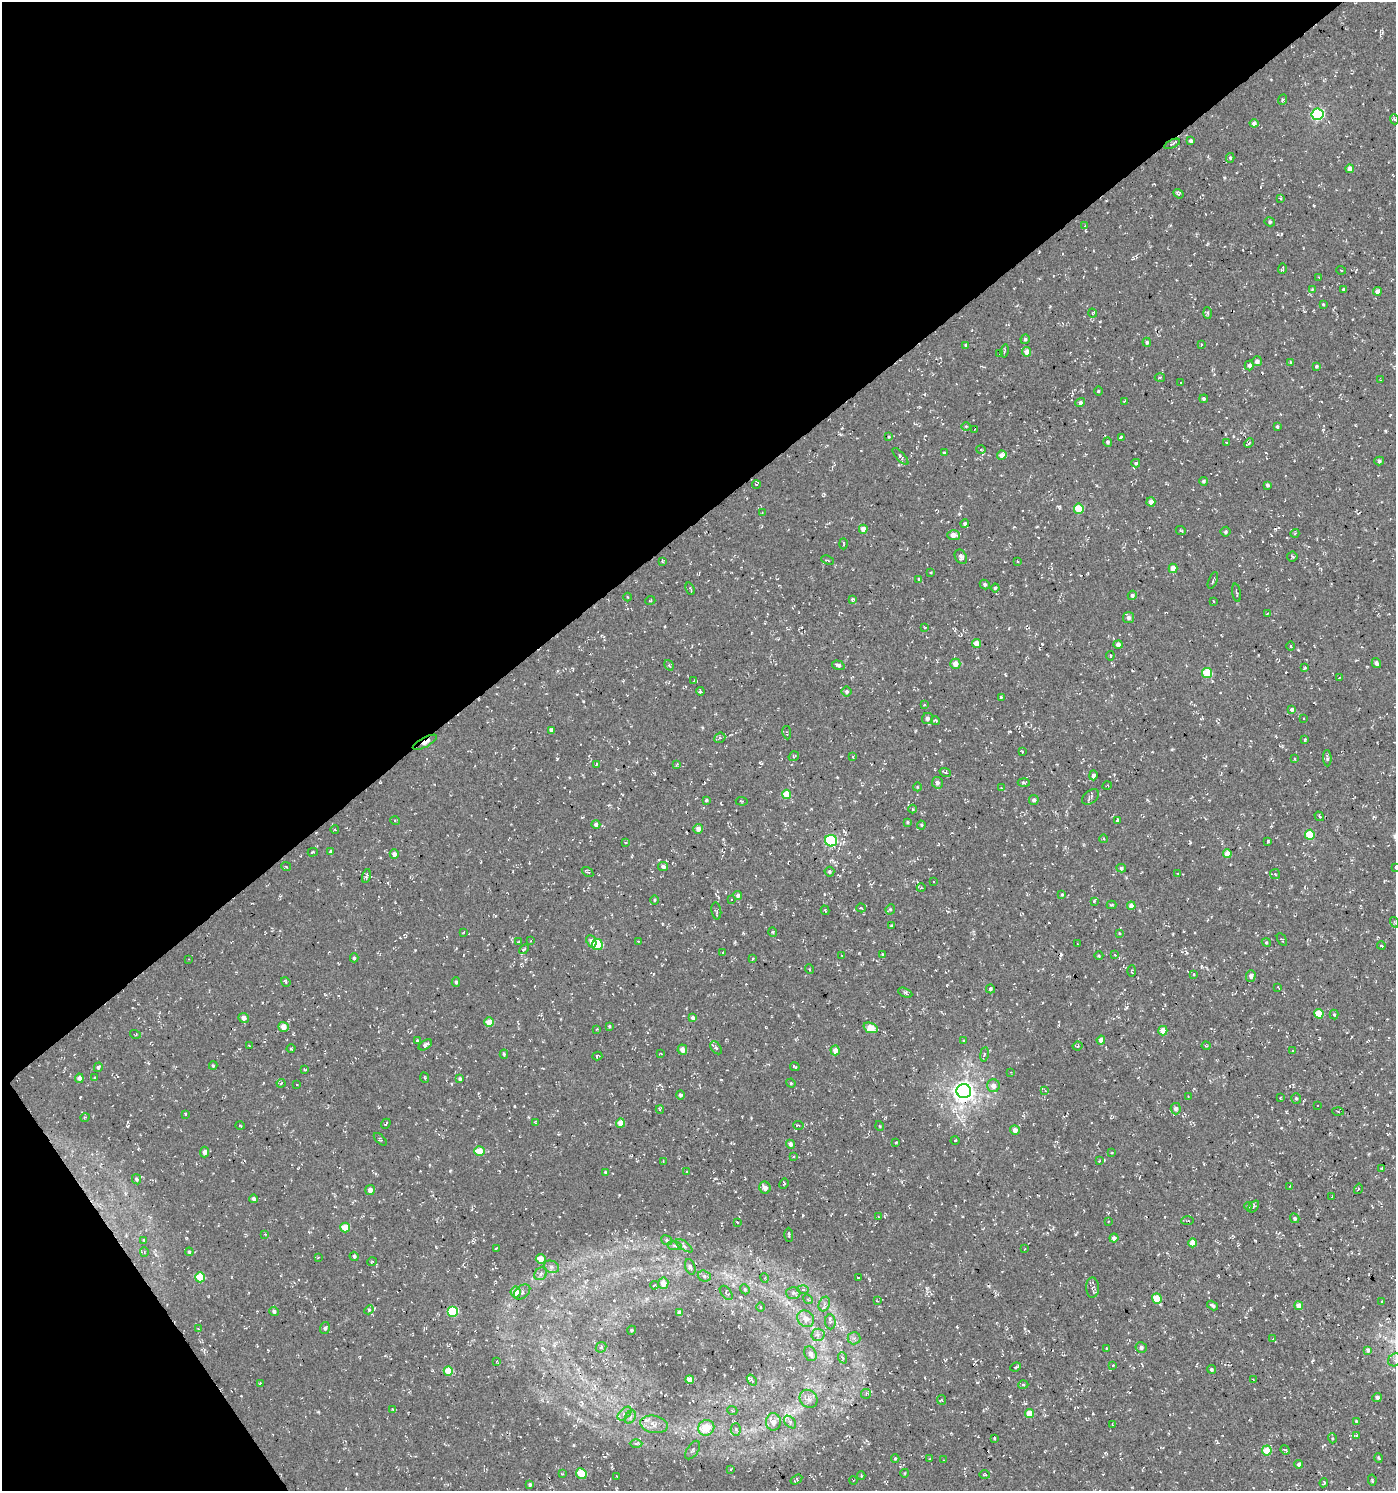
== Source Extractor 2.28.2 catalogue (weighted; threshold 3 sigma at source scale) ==
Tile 5 of 4 x 4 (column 1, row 2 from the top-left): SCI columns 192-1585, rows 2980-4468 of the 5894 x 5958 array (HDU 1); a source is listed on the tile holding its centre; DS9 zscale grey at full resolution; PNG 1398 x 1493 px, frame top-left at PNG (2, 2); each listed source drawn as its Kron ellipse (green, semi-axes under 4 px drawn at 4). Shown black and unused: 38% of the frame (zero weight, under 3 of 4 exposures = <1% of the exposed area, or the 3 px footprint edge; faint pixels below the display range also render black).
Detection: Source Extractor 2.28.2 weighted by HDU 2 'WHT'; one run over the whole footprint, this tile lists its part. Background -0.0373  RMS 0.0053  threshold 0.0238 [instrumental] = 3 sigma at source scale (4.5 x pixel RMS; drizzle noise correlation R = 1.50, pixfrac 1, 0.0396/0.0396 arcsec/px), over >= 5 px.
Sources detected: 420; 18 cosmic-ray / hot-pixel residue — neither listed nor drawn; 2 inside a brighter listed object's ellipse — not listed separately; the other 400 listed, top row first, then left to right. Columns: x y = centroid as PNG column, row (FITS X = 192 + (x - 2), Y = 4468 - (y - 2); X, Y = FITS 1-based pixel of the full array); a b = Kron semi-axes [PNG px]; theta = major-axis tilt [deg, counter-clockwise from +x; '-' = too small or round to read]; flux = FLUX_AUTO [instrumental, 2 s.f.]
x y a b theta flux
1282 100 5 3 - 0.62
1318 114 6 5 - 65
1394 119 5 3 - 0.54
1254 123 4 4 - 1.8
1191 141 4 3 - 1.3
1172 144 8 4 24 0.94
1230 158 5 4 - 0.76
1350 169 4 4 - 3.4
1179 194 5 4 - 0.75
1280 198 4 3 - 0.51
1270 222 5 4 - 0.96
1085 226 4 3 - 0.49
1282 268 5 3 - 0.62
1341 270 5 3 - 0.44
1319 277 3 2 - 0.53
1312 289 4 4 - 0.51
1344 290 4 3 - 0.9
1377 291 4 4 - 3.1
1323 304 4 3 - 0.41
1092 313 5 3 - 0.42
1207 313 6 4 -87 0.75
1025 339 5 4 - 0.97
1147 342 4 4 - 0.88
1201 344 3 2 - 0.39
966 345 4 3 - 1
1004 351 7 3 79 0.65
1027 352 5 4 - 4
1000 354 3 3 - 0.38
1257 361 5 5 - 1.9
1290 362 3 2 - 0.42
1249 365 5 4 - 1.7
1316 366 4 4 - 0.76
1160 377 5 3 - 0.59
1381 380 3 2 - 0.54
1181 383 3 3 - 2.1
1098 391 4 3 - 0.48
1204 399 4 4 - 0.86
1124 402 4 3 - 0.59
1080 403 5 4 - 1.3
966 426 5 3 - 0.45
1277 427 4 3 - 0.78
975 429 2 2 - 0.39
889 437 4 3 - 0.5
1121 437 4 3 - 1.4
1108 442 5 4 - 1
1227 443 3 3 - 0.41
1249 443 5 3 - 0.68
981 450 5 3 - 0.53
944 453 4 4 - 0.71
1002 455 5 4 - 3.1
900 456 11 4 -48 1.2
1379 461 5 4 - 0.9
1136 463 4 4 - 0.68
1203 481 4 4 - 0.83
756 484 4 2 - 0.34
1267 485 4 3 - 1.2
1151 502 4 4 - 2.8
1079 509 5 5 - 14
762 513 3 3 - 0.38
965 524 4 4 - 1.2
863 529 4 4 - 3.8
1181 530 5 3 - 0.61
1226 532 5 5 - 0.85
1295 533 4 3 - 0.46
953 535 6 5 - 4.1
844 544 5 2 - 0.51
961 557 8 5 -61 1.5
1292 557 5 5 - 0.78
828 560 7 3 -20 0.64
662 561 4 3 - 0.53
1017 561 3 2 - 0.47
1173 568 5 4 - 4.4
931 572 4 2 - 0.43
919 579 3 3 - 0.94
1213 580 9 2 68 0.61
985 584 5 4 - 1.1
995 588 4 4 - 0.75
690 589 6 2 -66 0.54
1236 593 9 2 -79 0.72
1132 595 5 4 - 1.3
628 597 4 3 - 0.39
852 599 4 3 - 0.78
650 601 5 3 - 0.51
1213 601 3 2 - 0.32
1267 614 3 2 - 0.4
1129 617 5 5 - 1.6
925 628 3 3 - 0.41
977 644 4 4 - 4.9
1118 644 5 4 - 1.7
1290 646 5 3 - 0.42
1110 656 5 2 - 0.41
1376 663 5 4 - 1.5
955 664 5 5 - 3.8
669 665 5 3 - 0.66
838 665 6 4 -17 1.2
1305 668 4 3 - 0.65
1207 673 5 5 - 17
1339 678 3 2 - 0.34
694 681 3 3 - 0.51
700 691 4 3 - 0.67
847 692 5 5 - 1
1001 697 4 3 - 0.68
924 705 3 2 - 0.35
1292 709 4 4 - 1.3
927 718 6 5 - 1.2
1304 718 2 2 - 0.36
935 721 4 3 - 0.93
551 730 4 3 - 1.1
787 733 7 2 -80 0.54
720 738 6 5 - 0.94
1305 739 3 2 - 0.48
425 742 13 4 28 9.7
1022 752 3 3 - 0.5
794 756 5 4 - 0.71
853 757 3 2 - 0.47
1327 758 8 4 -86 1
1294 759 3 3 - 0.56
597 764 4 2 - 0.45
676 765 4 3 - 0.51
945 772 6 3 -19 0.58
1093 775 5 4 - 1.3
1024 782 6 4 -3 0.68
937 783 6 5 - 1.7
1107 786 5 3 - 0.47
917 787 4 3 - 0.36
1001 788 3 3 - 0.37
786 794 4 4 - 8.4
1090 797 9 6 38 1.4
706 800 3 3 - 0.71
1034 800 5 4 - 1.4
742 801 6 2 -4 0.42
913 809 4 3 - 0.49
1319 816 5 3 - 0.58
395 821 5 3 - 0.47
1118 821 3 3 - 1.9
907 822 3 3 - 0.54
596 824 4 4 - 1.5
921 825 4 4 - 0.51
698 829 5 5 - 2.6
335 830 4 3 - 0.43
1310 835 5 5 - 15
1104 839 4 3 - 0.5
831 841 6 5 - 48
625 842 3 2 - 0.62
1268 842 3 3 - 1.1
313 852 5 3 - 0.55
331 852 4 4 - 1.6
394 854 5 4 - 2
1227 854 4 4 - 4.6
286 866 5 3 - 0.51
663 867 5 4 - 1.4
1395 867 3 2 - 0.49
1121 868 5 4 - 1.1
587 872 6 3 -35 0.71
829 872 5 5 - 0.93
1178 874 4 3 - 0.39
1275 874 5 5 - 0.89
366 876 7 3 76 0.89
933 881 2 2 - 0.4
921 888 4 3 - 0.41
738 895 4 4 - 1.5
1062 895 4 3 - 0.5
654 900 4 3 - 0.5
731 900 3 3 - 1
1094 901 4 3 - 1.6
1111 905 5 4 - 0.6
1131 906 4 4 - 3.4
861 908 5 2 - 0.44
890 909 5 4 - 0.64
825 910 5 3 - 0.46
716 911 9 4 -80 1
1394 922 5 3 - 0.45
892 926 3 3 - 0.73
464 932 4 2 - 0.36
773 932 5 3 - 0.45
1119 933 4 3 - 0.41
1282 940 7 2 -60 0.5
519 941 4 2 - 0.41
531 941 4 2 - 0.36
591 941 6 4 -67 2.2
638 941 3 2 - 0.34
1266 942 4 3 - 0.53
1077 944 2 2 - 0.31
597 945 5 5 - 20
1381 946 4 3 - 0.65
524 949 5 3 - 0.56
722 952 3 2 - 0.53
842 955 3 2 - 0.31
883 955 4 3 - 0.85
1115 955 3 3 - 0.56
1099 956 4 3 - 0.59
354 958 4 4 - 0.8
753 958 3 2 - 0.43
189 959 3 2 - 0.32
809 969 5 3 - 0.52
1132 971 6 2 88 0.59
1193 974 4 3 - 0.74
1251 976 6 5 - 1.5
286 982 5 4 - 0.66
456 982 5 4 - 0.94
1278 987 3 2 - 0.51
990 989 4 4 - 1
905 993 7 4 -26 0.81
1319 1014 5 4 - 12
1334 1014 5 4 - 0.62
244 1018 5 5 - 2.5
693 1018 4 4 - 1.7
489 1022 5 5 - 5.8
609 1026 4 3 - 0.68
283 1027 5 5 - 4.4
871 1028 7 5 -22 9.2
597 1029 3 3 - 0.4
1163 1031 5 4 - 5.9
135 1034 5 3 - 0.48
417 1040 3 3 - 0.52
1101 1040 4 4 - 3.1
964 1041 4 4 - 0.47
425 1045 7 4 33 1.5
249 1046 4 2 - 0.44
1078 1046 5 4 - 0.77
1206 1046 4 4 - 0.58
716 1048 7 4 -53 1.2
291 1049 4 3 - 0.5
682 1050 5 4 - 2.8
835 1050 5 4 - 3.2
1292 1051 4 2 - 0.34
504 1054 4 4 - 0.73
661 1054 4 2 - 0.4
984 1054 7 3 81 0.7
597 1056 5 3 - 0.69
213 1066 4 4 - 0.6
98 1067 5 4 - 1.1
795 1067 5 2 - 0.77
305 1069 4 2 - 0.61
1011 1072 3 2 - 0.31
79 1078 5 4 - 2
95 1078 4 3 - 0.57
425 1078 5 3 - 0.5
460 1079 4 3 - 0.94
281 1083 4 3 - 0.7
791 1083 5 4 - 0.61
297 1085 2 2 - 0.29
993 1086 6 6 - 3.3
964 1091 7 7 - 310
1045 1091 4 3 - 0.69
680 1095 4 4 - 1.2
1188 1097 3 2 - 0.36
1280 1097 3 2 - 0.46
1296 1098 5 5 - 0.87
1317 1106 3 2 - 0.65
660 1109 4 3 - 0.87
1176 1109 6 5 - 1.8
1338 1111 5 4 - 0.6
185 1114 3 2 - 0.72
85 1117 5 3 - 0.45
535 1123 3 3 - 0.64
620 1123 5 4 - 4.7
386 1124 5 2 - 0.58
798 1125 5 3 - 0.5
240 1126 5 3 - 0.47
880 1126 5 3 - 0.4
1015 1130 5 5 - 2.2
380 1139 8 3 -44 0.66
955 1140 4 3 - 0.5
896 1142 3 2 - 0.48
790 1144 4 4 - 2.2
479 1151 5 5 - 7.4
205 1152 5 4 - 1.9
1112 1153 4 2 - 0.38
793 1156 3 2 - 0.48
663 1161 2 2 - 0.33
1099 1161 3 2 - 0.42
1382 1168 3 3 - 0.56
687 1171 3 2 - 0.39
605 1172 4 3 - 0.57
136 1179 5 4 - 0.95
784 1184 5 3 - 0.59
1290 1186 3 3 - 0.55
765 1188 6 5 - 2.7
1358 1189 5 3 - 0.47
370 1190 5 4 - 2.1
1332 1197 2 2 - 0.36
254 1199 4 4 - 1.7
1248 1206 4 4 - 0.55
1253 1207 7 4 51 0.81
878 1216 3 2 - 0.36
1295 1218 5 4 - 1.1
1108 1221 4 4 - 0.49
1187 1221 6 3 2 0.48
737 1222 3 2 - 0.64
345 1227 5 5 - 7.9
265 1234 3 3 - 0.47
789 1235 7 3 -89 0.73
1114 1238 4 4 - 2.2
144 1240 3 3 - 0.92
667 1240 6 4 -23 0.81
1193 1243 4 4 - 5.1
674 1246 7 4 -8 0.91
684 1246 10 2 -35 0.99
496 1248 4 3 - 0.51
1025 1249 2 2 - 0.38
144 1252 5 4 - 0.65
189 1252 4 3 - 0.61
354 1256 4 3 - 0.84
318 1257 3 2 - 0.43
541 1259 5 5 - 5.6
372 1262 5 3 - 0.41
551 1267 8 6 -20 1.6
690 1267 8 5 -70 1.5
541 1274 7 5 44 1.6
704 1276 7 5 -18 1.3
200 1277 5 5 - 11
859 1277 4 2 - 0.71
765 1278 5 3 - 0.53
663 1283 5 5 - 4.8
654 1285 4 3 - 0.76
1092 1288 10 6 -89 1.8
745 1289 5 4 - 0.83
803 1289 5 3 - 0.62
516 1292 5 5 - 4.5
522 1292 9 6 39 1.4
726 1293 8 5 -51 1.1
793 1293 7 6 - 1.4
1157 1298 5 4 - 8.9
808 1299 5 4 - 0.74
877 1301 4 4 - 0.46
1382 1302 3 3 - 0.47
824 1304 7 5 69 1.8
1213 1305 6 3 -31 1.1
1299 1306 4 4 - 4.3
761 1307 5 3 - 0.48
369 1310 5 4 - 0.63
274 1311 5 4 - 1.2
453 1311 5 5 - 26
679 1313 4 4 - 2.7
806 1319 9 7 -43 3.7
830 1322 7 5 -85 1.3
325 1328 6 5 - 1.1
198 1329 4 4 - 0.5
632 1330 4 3 - 0.43
818 1335 6 6 - 1.6
854 1338 6 6 - 1.5
1273 1339 4 3 - 0.43
601 1347 6 4 43 0.9
1141 1347 5 5 - 1.3
1106 1348 4 2 - 0.38
1368 1350 4 4 - 2
810 1354 8 6 -67 2.4
843 1358 6 3 -69 0.76
1395 1360 7 6 - 1.7
497 1361 3 2 - 0.35
1113 1365 3 2 - 0.38
1016 1367 5 3 - 0.77
1211 1369 4 4 - 0.82
448 1371 5 4 - 9.2
690 1380 4 4 - 4.1
752 1380 6 3 -53 0.78
1253 1380 3 2 - 0.34
260 1383 3 2 - 0.47
1023 1385 5 3 - 0.68
866 1394 5 5 - 0.86
1377 1398 5 4 - 1.5
808 1399 10 8 -49 2.9
941 1400 5 4 - 0.63
393 1409 4 4 - 0.5
732 1410 5 3 - 0.5
1029 1413 4 4 - 6.4
624 1414 8 5 45 1.7
630 1417 7 5 62 1.4
1356 1421 4 2 - 0.44
773 1422 8 7 - 3.2
790 1422 7 4 -48 1.2
654 1424 14 8 -11 3.9
1112 1425 3 2 - 0.5
706 1428 8 7 - 9.9
736 1429 6 5 - 1.1
1356 1435 4 3 - 0.71
994 1438 3 2 - 0.64
1332 1438 5 3 - 0.57
636 1443 6 4 1 0.9
693 1450 10 5 57 1.3
1285 1450 5 4 - 0.73
1267 1451 5 5 - 8.6
895 1458 4 4 - 0.58
1379 1458 4 3 - 0.53
930 1459 3 2 - 0.43
944 1460 4 3 - 0.53
1299 1464 4 4 - 1.8
731 1469 4 3 - 0.57
905 1473 4 3 - 0.36
562 1474 4 3 - 0.47
581 1474 5 5 - 11
985 1475 5 3 - 0.51
616 1476 2 2 - 0.32
861 1476 4 3 - 0.56
796 1480 6 3 34 0.68
853 1480 4 2 - 0.35
1372 1480 5 3 - 0.77
1324 1483 5 3 - 0.55
530 1484 4 3 - 0.84
Overlapping masked pixels (flux is a lower limit): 2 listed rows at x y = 425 742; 1157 1298
Isophote crosses this tile's border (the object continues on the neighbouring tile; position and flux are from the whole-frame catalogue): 2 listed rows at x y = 1395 867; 1395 1360
Unlisted compact peaks at least as high as the median listed source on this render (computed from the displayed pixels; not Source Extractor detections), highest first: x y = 583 701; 450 1171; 557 759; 1385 431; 959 514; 803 1215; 127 1126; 1126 1007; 318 1412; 1172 749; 1010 1396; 574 1445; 1224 178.